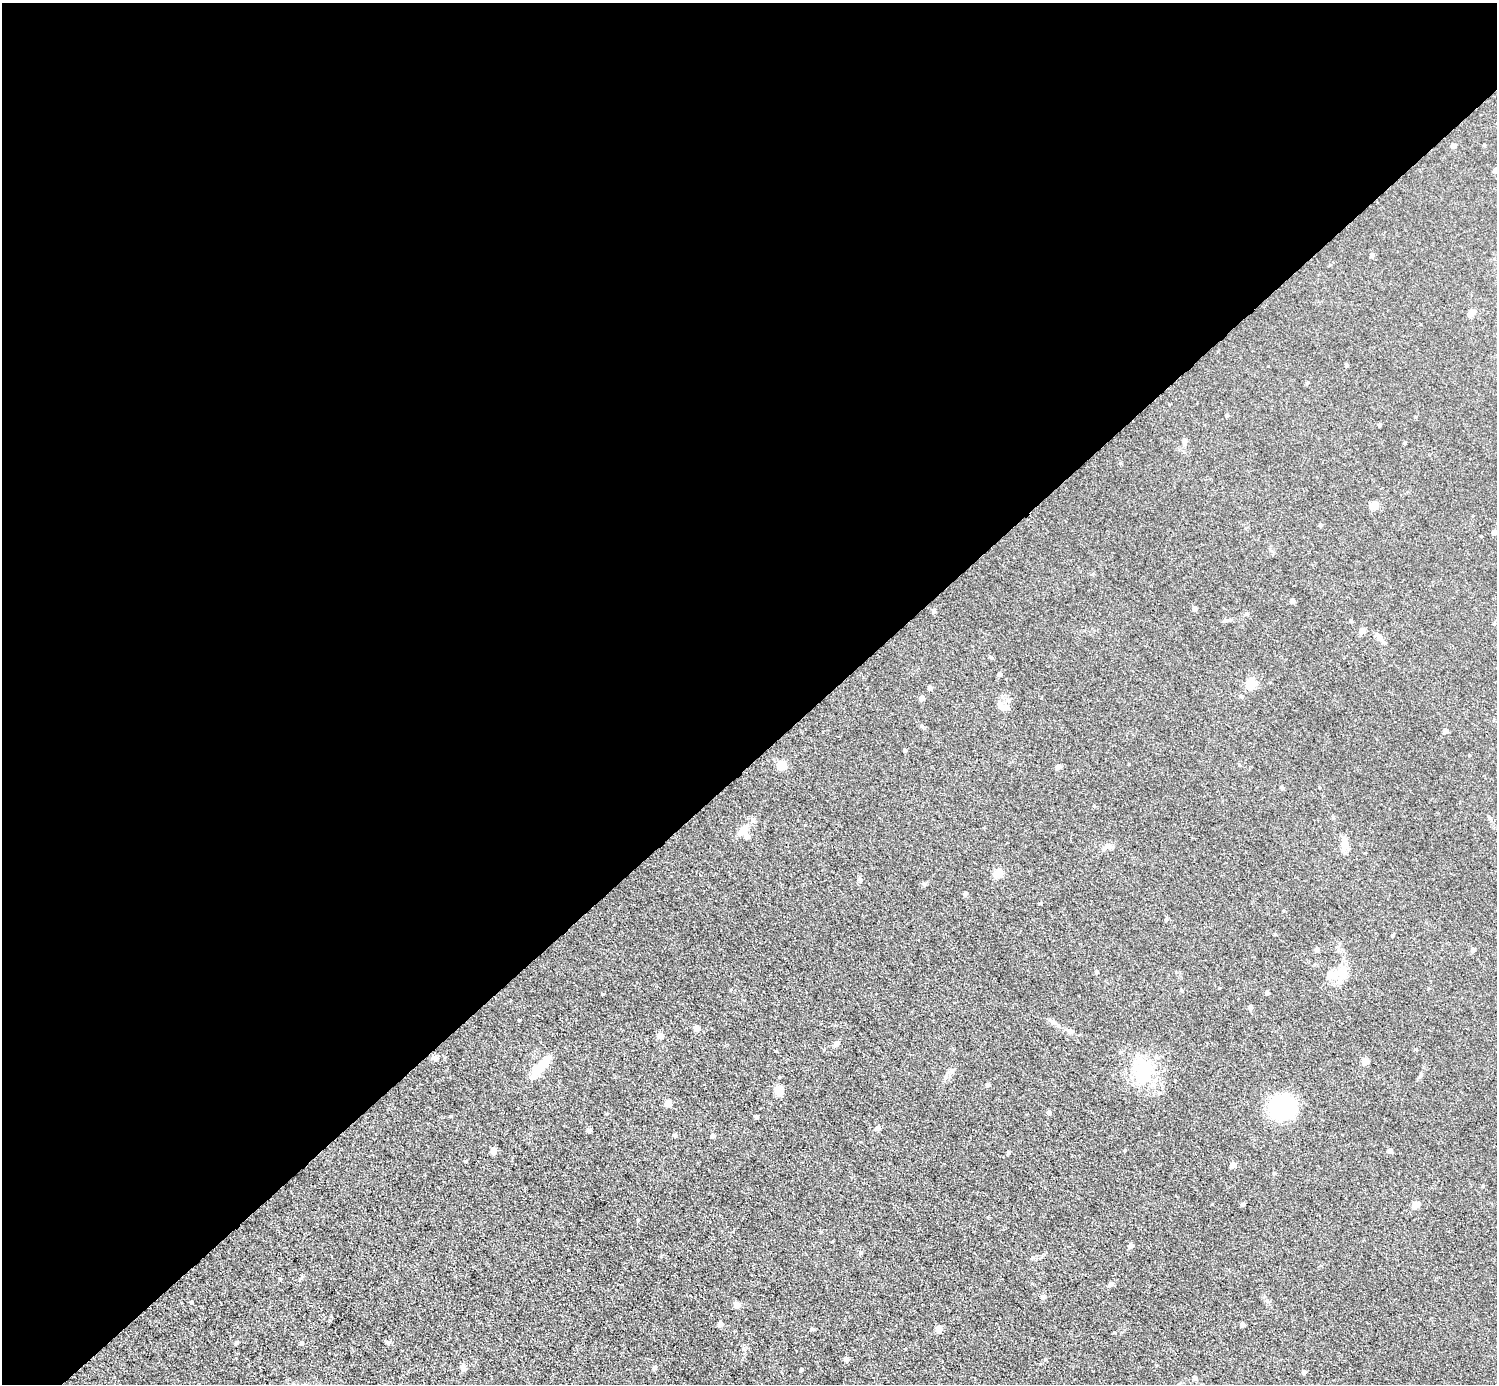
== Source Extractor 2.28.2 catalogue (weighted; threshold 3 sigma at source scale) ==
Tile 2 of 4 x 4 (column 2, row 1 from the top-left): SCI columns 1497-2991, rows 4445-5826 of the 5982 x 5981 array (HDU 1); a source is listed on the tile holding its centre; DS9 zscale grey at full resolution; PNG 1499 x 1386 px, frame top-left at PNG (2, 3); no overlay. Shown black and unused: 55% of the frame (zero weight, under 3 of 5 exposures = <1% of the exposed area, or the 3 px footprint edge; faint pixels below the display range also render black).
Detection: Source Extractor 2.28.2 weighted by HDU 2 'WHT'; one run over the whole footprint, this tile lists its part. Background 0.0512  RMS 0.0068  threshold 0.0305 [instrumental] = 3 sigma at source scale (4.5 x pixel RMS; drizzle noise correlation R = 1.50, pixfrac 1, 0.05/0.05 arcsec/px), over >= 5 px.
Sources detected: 99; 1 inside a brighter object's white glare — not listed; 1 inside a brighter listed object's ellipse — not listed separately; the other 97 listed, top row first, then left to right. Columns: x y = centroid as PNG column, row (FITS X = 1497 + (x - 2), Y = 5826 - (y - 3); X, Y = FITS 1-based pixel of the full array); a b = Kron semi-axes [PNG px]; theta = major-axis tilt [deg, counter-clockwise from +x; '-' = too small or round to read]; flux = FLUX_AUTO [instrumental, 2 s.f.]
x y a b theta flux
1484 145 4 4 - 0.61
1453 146 4 4 - 3.3
1495 170 4 4 - 2.9
1372 256 5 4 - 1.8
1471 313 7 5 43 5.2
1346 365 4 3 - 1.3
1307 383 4 3 - 0.74
1227 416 4 4 - 1.3
1380 425 4 4 - 1.1
1184 441 8 6 -75 2.2
1405 443 3 3 - 1.1
1374 506 5 5 - 21
1320 525 4 4 - 2
1494 532 4 4 - 3.2
1481 536 3 2 - 0.56
1292 600 4 4 - 4.1
1195 609 4 4 - 3.1
934 611 6 4 -73 1.4
1351 621 4 4 - 0.74
1363 631 4 4 - 8.8
1380 638 12 7 -52 3.3
991 657 6 4 -3 0.88
999 674 4 4 - 2.5
1251 683 5 5 - 37
930 688 4 4 - 2.7
922 698 4 4 - 5.6
1003 707 14 6 4 3.4
1446 731 4 4 - 4.5
905 750 3 3 - 1.1
1470 755 4 3 - 0.56
782 765 5 5 - 28
1058 767 5 4 - 4.6
1282 788 5 4 - 1.2
1094 806 4 4 - 0.7
743 830 12 8 54 5.9
1345 843 14 8 -79 6.1
1109 846 12 8 5 3.7
998 873 5 5 - 26
860 879 7 4 -88 1.3
965 893 4 4 - 2.2
1041 903 4 3 - 0.83
1166 919 4 4 - 1.4
1275 934 4 3 - 0.62
1393 935 3 3 - 0.96
1317 950 4 4 - 4.6
1473 950 5 4 - 2.5
1342 972 20 13 -83 10
1267 993 4 4 - 2.7
1250 1007 4 4 - 2.7
519 1020 4 3 - 0.52
1053 1022 9 6 -24 2.2
696 1028 4 4 - 6.1
1070 1031 11 5 -36 2.3
660 1036 5 4 - 7.4
837 1043 8 6 25 2.1
776 1051 4 3 - 0.58
435 1058 10 6 -24 2.3
1365 1061 5 5 - 15
541 1066 30 9 46 15
1143 1071 38 26 83 37
988 1085 4 4 - 2.6
779 1091 11 8 -78 6.8
668 1103 5 4 - 12
1283 1107 25 23 -9 60
1049 1113 4 4 - 2.8
756 1117 4 3 - 1.8
878 1128 5 4 - 4.1
589 1131 4 4 - 2.8
675 1136 5 4 - 1.7
713 1136 4 4 - 2.9
1125 1150 4 3 - 0.62
494 1151 4 4 - 8.4
1390 1151 4 4 - 3.7
1008 1152 5 3 - 0.78
466 1161 5 3 - 0.69
1233 1165 4 4 - 6.9
1274 1173 4 4 - 0.85
1483 1186 4 3 - 0.67
1243 1204 4 3 - 1.9
1415 1205 4 4 - 10
1131 1245 5 4 - 3.4
280 1279 4 3 - 0.91
1111 1285 7 4 0 1.2
1043 1297 7 5 55 1.5
192 1302 4 3 - 0.76
737 1305 4 4 - 10
720 1324 4 4 - 5
1242 1324 4 4 - 3.9
939 1329 5 4 - 12
236 1342 4 4 - 1.2
302 1343 5 4 - 2
846 1359 5 4 - 3.7
463 1367 7 5 -74 3.1
654 1368 5 4 - 2
801 1370 3 3 - 1.5
1304 1372 4 4 - 2.6
1195 1378 5 4 - 2.5
Isophote crosses this tile's border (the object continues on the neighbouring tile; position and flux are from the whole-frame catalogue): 1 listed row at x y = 1495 170